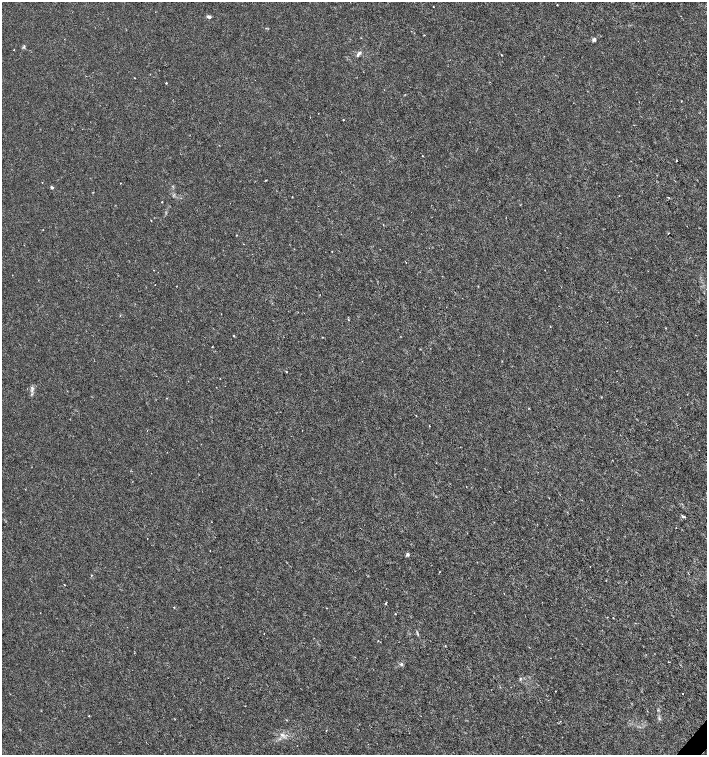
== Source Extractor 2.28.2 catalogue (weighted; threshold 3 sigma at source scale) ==
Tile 6 of 4 x 4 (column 2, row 2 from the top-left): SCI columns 1639-3047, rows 3012-4516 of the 6029 x 6029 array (HDU 1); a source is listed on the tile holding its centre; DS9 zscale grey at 2 x 2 block average (1 PNG px = mean of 2 x 2 image px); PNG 709 x 757 px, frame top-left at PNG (2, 2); no overlay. Shown black and unused: <1% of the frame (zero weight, under 3 of 6 exposures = <1% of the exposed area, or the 3 px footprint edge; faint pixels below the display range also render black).
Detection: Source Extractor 2.28.2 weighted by HDU 2 'WHT'; one run over the whole footprint, this tile lists its part. Background -1.77e-04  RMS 0.001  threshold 0.00422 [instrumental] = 3 sigma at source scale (4.09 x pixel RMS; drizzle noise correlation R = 1.36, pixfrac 0.8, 0.0396/0.0396 arcsec/px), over >= 5 px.
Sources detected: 55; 1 inside a brighter listed object's ellipse — not listed separately; the other 54 listed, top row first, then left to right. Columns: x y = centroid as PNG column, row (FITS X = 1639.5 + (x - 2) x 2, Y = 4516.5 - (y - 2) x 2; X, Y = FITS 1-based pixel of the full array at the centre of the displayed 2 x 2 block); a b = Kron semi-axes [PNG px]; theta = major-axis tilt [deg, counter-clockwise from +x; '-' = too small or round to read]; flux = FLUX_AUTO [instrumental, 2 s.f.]
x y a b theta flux
557 5 2 2 - 0.11
433 6 2 2 - 0.08
209 17 4 3 - 0.75
424 35 2 2 - 0.11
594 39 5 4 - 0.54
23 47 4 2 - 0.22
14 49 2 2 - 0.13
358 54 8 3 76 0.51
502 55 2 2 - 0.18
134 78 2 2 - 0.11
166 83 3 2 - 0.14
681 101 2 2 - 0.17
310 117 2 2 - 0.083
343 120 2 2 - 0.18
423 156 2 2 - 0.13
676 161 2 2 - 0.15
266 180 2 2 - 0.16
121 183 2 2 - 0.13
52 188 3 3 - 0.39
292 197 2 2 - 0.11
669 198 3 2 - 0.13
162 202 2 2 - 0.12
151 220 2 2 - 0.12
383 225 2 2 - 0.079
43 230 2 2 - 0.064
668 233 2 2 - 0.16
237 235 2 2 - 0.1
332 251 2 2 - 0.099
155 285 2 2 - 0.089
221 314 2 2 - 0.067
348 320 3 2 - 0.17
550 327 2 2 - 0.08
233 335 2 2 - 0.16
286 372 2 2 - 0.12
32 388 5 4 - 0.42
601 397 3 2 - 0.11
682 516 3 2 - 0.26
684 517 2 2 - 0.34
210 551 2 2 - 0.081
408 554 4 4 - 0.49
91 575 2 2 - 0.15
64 585 2 2 - 0.17
386 603 2 2 - 0.25
174 607 2 2 - 0.17
395 614 2 2 - 0.25
613 618 2 2 - 0.12
264 633 2 2 - 0.072
445 646 2 2 - 0.19
401 664 5 4 - 0.39
521 678 3 2 - 0.18
683 693 2 2 - 0.14
89 716 2 2 - 0.13
659 718 4 3 - 0.31
282 734 5 4 - 0.53
Diffuse or blended objects may show on this block-average render without a row.